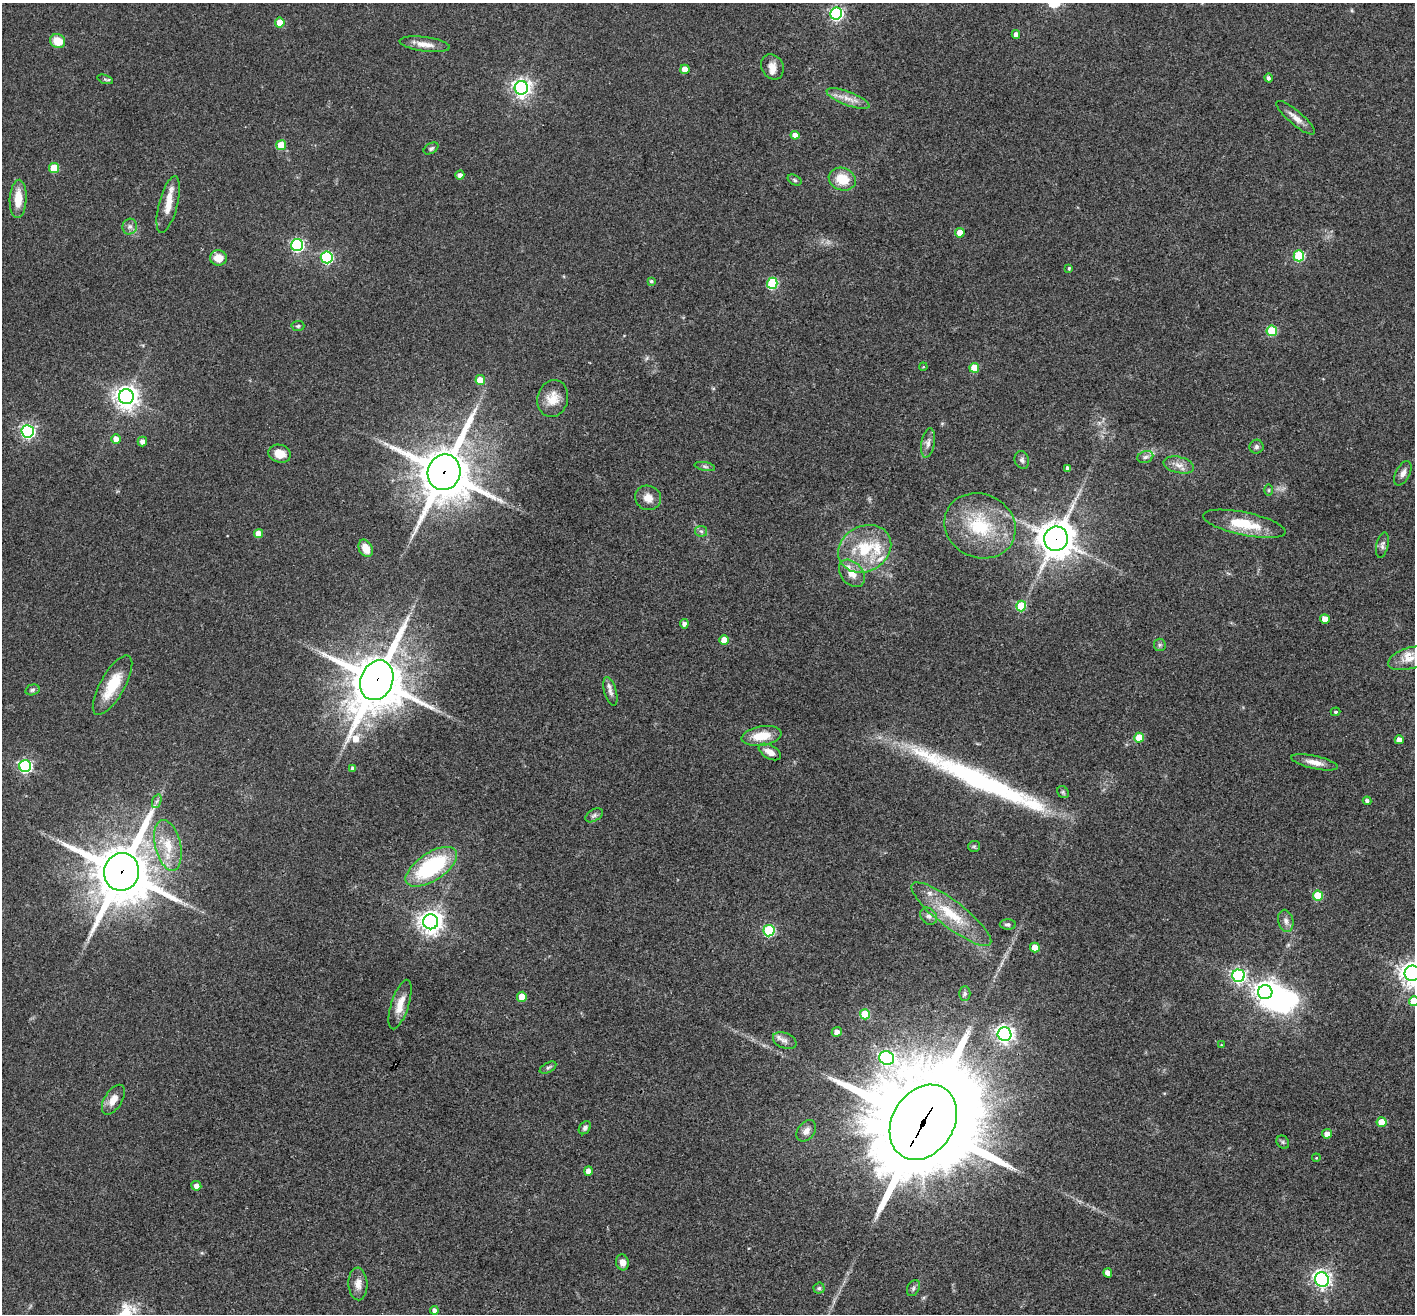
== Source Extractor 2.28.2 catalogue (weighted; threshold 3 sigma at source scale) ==
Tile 7 of 4 x 4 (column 3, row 2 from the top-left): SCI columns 2831-4243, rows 2903-4214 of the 5657 x 5669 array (HDU 1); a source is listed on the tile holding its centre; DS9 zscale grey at full resolution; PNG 1417 x 1316 px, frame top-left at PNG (2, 3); each listed source drawn as its Kron ellipse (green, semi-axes under 4 px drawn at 4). Shown black and unused: <1% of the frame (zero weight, under 3 of 4 exposures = <1% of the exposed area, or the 3 px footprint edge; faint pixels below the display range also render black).
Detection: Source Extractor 2.28.2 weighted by HDU 2 'WHT'; one run over the whole footprint, this tile lists its part. Background 0.0339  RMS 0.0047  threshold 0.0211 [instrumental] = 3 sigma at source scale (4.5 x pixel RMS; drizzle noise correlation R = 1.50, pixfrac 1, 0.05/0.05 arcsec/px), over >= 5 px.
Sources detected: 135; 1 inside a brighter object's white glare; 2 long thin detections or spike segments (spike, bleed or trail) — neither listed nor drawn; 6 inside a brighter listed object's ellipse — not listed separately; the other 126 listed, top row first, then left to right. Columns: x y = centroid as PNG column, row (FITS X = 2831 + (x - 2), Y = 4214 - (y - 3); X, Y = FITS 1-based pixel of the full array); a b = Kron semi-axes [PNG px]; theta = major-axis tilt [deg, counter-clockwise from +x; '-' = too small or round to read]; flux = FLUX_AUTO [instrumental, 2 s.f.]
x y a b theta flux
836 14 6 6 - 93
280 23 5 5 - 9.5
1016 34 4 4 - 2.4
58 41 8 7 - 8.3
425 44 25 7 -7 4.9
772 67 13 11 -61 4.1
685 69 5 4 - 6.8
1268 78 4 4 - 1.2
105 79 8 3 -19 0.72
521 88 7 6 - 210
848 99 23 7 -20 4.7
1296 118 24 7 -41 3.9
795 135 4 4 - 3.8
281 145 5 5 - 12
431 148 8 5 30 0.93
54 168 5 5 - 14
460 175 4 4 - 2.1
842 179 14 11 -20 11
795 180 7 5 -28 0.85
18 199 19 8 87 9.2
168 204 29 9 75 6.6
130 227 8 7 - 1.7
960 233 5 4 - 6.8
297 245 6 6 - 80
1299 256 5 5 - 34
327 257 6 6 - 63
218 258 8 7 - 6.2
1069 268 4 3 - 0.59
651 281 4 4 - 0.8
772 283 5 5 - 33
298 326 6 5 - 0.84
1272 331 5 5 - 25
923 367 4 3 - 0.33
974 368 5 5 - 10
480 380 5 5 - 8.7
126 397 7 7 - 410
553 399 19 15 74 7.6
28 431 6 6 - 110
116 439 4 4 - 4.1
142 442 5 5 - 2.4
928 443 15 6 81 2.3
1256 447 7 7 - 1.3
280 454 11 9 -15 5.9
1145 457 8 6 18 1.4
1022 460 9 7 -73 1.4
1179 465 15 8 -12 3.4
705 466 10 4 -11 1
1068 468 4 4 - 1.6
444 472 18 16 72 2300
1403 473 13 7 63 2.4
1269 490 6 4 90 0.58
648 498 13 12 - 4.9
1244 524 42 11 -12 17
980 526 36 32 -25 31
701 531 6 5 - 1
259 533 4 4 - 4.5
1056 539 12 11 - 920
1382 545 13 6 78 1.6
366 548 9 6 -64 5.9
865 549 27 22 29 23
852 573 15 11 -50 5.5
1021 606 5 5 - 22
1325 619 5 4 - 5.3
684 624 4 4 - 2
724 640 5 5 - 6.6
1160 645 6 6 - 0.99
1409 658 22 10 16 5.4
377 680 20 16 67 2700
112 685 33 12 60 15
32 690 7 5 17 1
610 692 15 6 -74 2.1
1336 712 5 3 - 0.52
761 736 20 9 9 9.5
1139 738 5 5 - 9.4
1399 740 4 4 - 4.1
770 752 12 6 -29 3.3
1314 762 24 6 -12 4.3
25 766 6 6 - 87
353 768 4 4 - 1.6
1063 792 6 5 - 0.81
157 801 7 4 70 1
1367 801 4 4 - 1.4
594 815 9 5 31 1.4
168 845 26 13 -77 12
974 846 6 5 - 0.75
431 867 29 14 34 47
121 872 19 17 74 3100
1318 896 5 5 - 19
951 914 49 13 -37 20
929 916 9 7 -48 2
1286 921 11 7 -77 2.3
431 922 7 7 - 390
1008 924 8 5 0 1.1
769 931 5 5 - 47
1035 947 5 5 - 6.7
1412 973 8 7 - 430
1238 976 6 6 - 100
1265 992 7 7 - 340
965 993 7 5 89 1.2
522 997 5 5 - 9.1
1414 1001 5 5 - 14
400 1004 26 8 72 6.5
865 1014 5 5 - 17
837 1032 5 5 - 2.5
1004 1034 7 6 - 200
785 1041 12 7 -22 2.5
1221 1045 3 2 - 0.3
887 1058 7 6 - 99
548 1068 9 5 29 1.1
113 1100 16 8 58 5.1
923 1122 40 30 58 12000
1382 1122 5 5 - 9.4
585 1128 7 5 52 1.2
806 1131 12 8 52 2.9
1327 1134 5 5 - 2.7
1283 1142 7 5 -47 0.9
1316 1158 4 3 - 0.4
588 1171 4 4 - 3.5
196 1186 5 4 - 2.6
622 1262 8 6 -75 2.8
1108 1273 4 4 - 3.7
1322 1279 7 7 - 160
358 1284 16 9 -88 3.9
819 1288 5 5 - 0.9
913 1288 8 6 63 1.3
434 1310 4 4 - 1.7
Overlapping masked pixels (flux is a lower limit): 5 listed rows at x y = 444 472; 1056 539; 377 680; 121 872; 923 1122
Isophote crosses this tile's border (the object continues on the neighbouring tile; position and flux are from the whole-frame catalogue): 3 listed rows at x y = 1409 658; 1412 973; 1414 1001